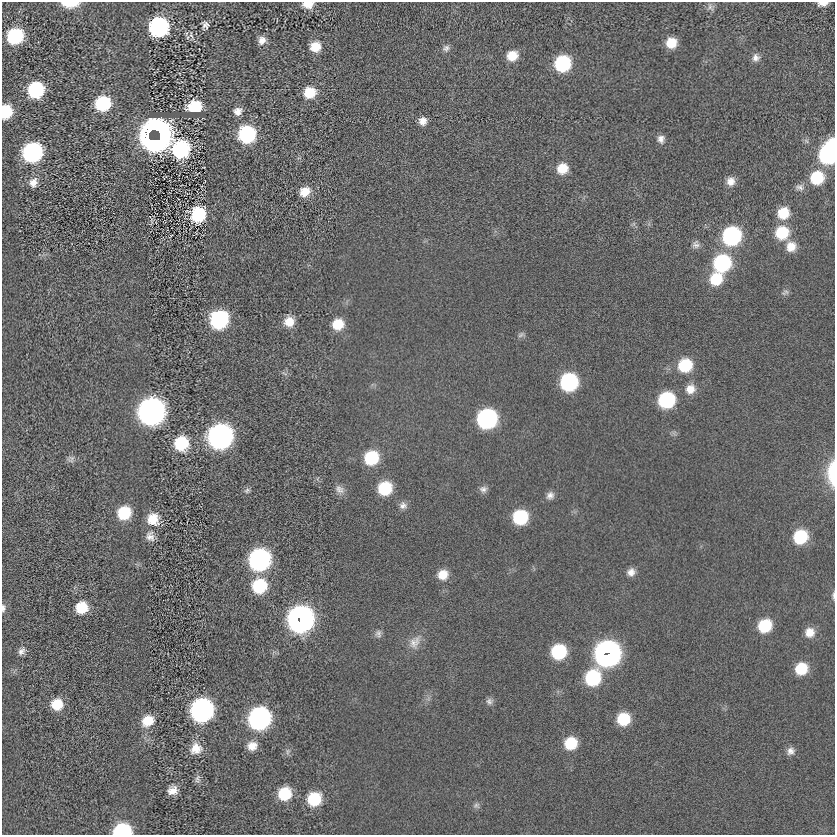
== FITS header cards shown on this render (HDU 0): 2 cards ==
NAXIS1  =                  833
NAXIS2  =                  833

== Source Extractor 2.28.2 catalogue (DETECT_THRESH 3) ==
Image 833 x 833 px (HDU 0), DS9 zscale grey, 1 PNG px = 1 image px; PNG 837 x 837 px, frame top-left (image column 1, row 833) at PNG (2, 2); no overlay
Background -0.0171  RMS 5.4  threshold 16.1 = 3 sigma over >= 5 px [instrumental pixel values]
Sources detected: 107; all 107 listed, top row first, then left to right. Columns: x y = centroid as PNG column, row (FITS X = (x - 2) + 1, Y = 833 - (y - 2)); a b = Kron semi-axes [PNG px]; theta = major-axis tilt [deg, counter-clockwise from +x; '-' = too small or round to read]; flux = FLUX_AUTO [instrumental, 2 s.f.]
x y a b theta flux
823 3 10 5 4 2300
70 4 16 6 0 8300
308 4 11 7 -1 3800
710 7 12 6 -60 1200
205 25 7 6 - 1500
158 27 13 13 - 51000
15 36 11 10 - 39000
191 36 15 5 -74 1400
262 40 9 8 - 2500
671 43 10 9 - 7000
315 47 11 10 - 6000
446 48 10 9 - 1500
512 56 11 10 - 6100
756 58 10 10 - 2100
563 63 12 11 - 34000
36 90 11 10 - 37000
310 92 12 11 - 8500
103 104 11 11 - 28000
194 107 13 10 7 13000
238 111 10 8 18 2600
6 112 10 8 80 18000
423 121 9 8 - 2700
157 131 22 15 -19 140000
247 134 12 12 - 41000
661 139 10 8 -89 1900
154 141 16 7 -5 85000
181 149 37 16 -5 45000
32 152 12 11 - 94000
829 153 14 10 70 110000
562 168 12 11 - 6800
817 178 13 12 - 16000
731 181 10 10 - 3000
33 183 11 9 73 2700
800 187 12 9 -5 1800
305 192 13 11 34 5200
783 213 12 11 - 8700
198 214 15 14 - 19000
152 221 10 3 -81 590
782 233 13 12 - 14000
732 236 12 11 - 65000
696 244 10 9 - 1600
791 246 12 11 - 4500
722 263 13 12 - 43000
716 279 13 12 - 11000
785 292 10 6 26 990
219 320 13 12 - 49000
289 322 11 11 - 5200
338 324 11 11 - 7900
521 335 10 6 37 970
685 365 12 12 - 16000
285 373 10 3 -21 620
569 382 12 11 - 49000
690 389 12 11 - 4000
666 400 12 11 - 34000
151 411 15 14 - 270000
487 419 12 12 - 85000
220 436 14 13 - 200000
181 444 14 14 - 15000
371 458 12 11 - 19000
71 459 10 9 - 1400
832 473 27 9 -90 12000
385 488 11 11 - 16000
339 489 13 10 -45 2200
483 489 10 8 0 1600
247 490 8 6 19 930
550 495 10 9 - 2000
403 505 10 9 - 1700
124 513 12 11 - 14000
520 517 11 11 - 24000
153 519 14 14 - 7200
150 536 13 11 -77 2700
800 537 12 11 - 18000
259 560 13 12 - 120000
631 572 10 9 - 2500
443 575 11 10 - 5200
259 586 13 12 - 20000
833 596 10 4 89 840
3 608 10 5 87 1100
82 608 10 10 - 11000
301 619 15 13 39 270000
765 626 12 11 - 15000
810 632 12 11 - 4300
378 634 11 9 -86 1500
415 642 20 14 56 4500
22 651 11 8 49 1700
607 651 11 6 5 130000
559 652 11 11 - 24000
608 655 13 6 17 150000
801 669 11 11 - 11000
593 678 78 20 61 63000
489 701 9 9 - 1400
57 704 11 11 - 8400
202 710 14 13 - 120000
259 718 13 12 - 130000
623 719 11 11 - 14000
148 721 14 11 36 7400
571 743 11 11 - 12000
252 746 11 10 - 4000
196 749 15 14 - 5400
288 751 9 5 84 1100
791 751 10 9 - 2100
198 779 13 7 81 1400
173 790 11 10 - 3500
285 794 12 11 - 13000
314 799 12 12 - 15000
476 805 9 7 8 1100
122 831 12 8 5 41000
At the frame edge (FLAGS 8, measured only in part): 9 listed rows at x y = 823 3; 70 4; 308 4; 6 112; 829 153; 832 473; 833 596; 3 608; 122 831